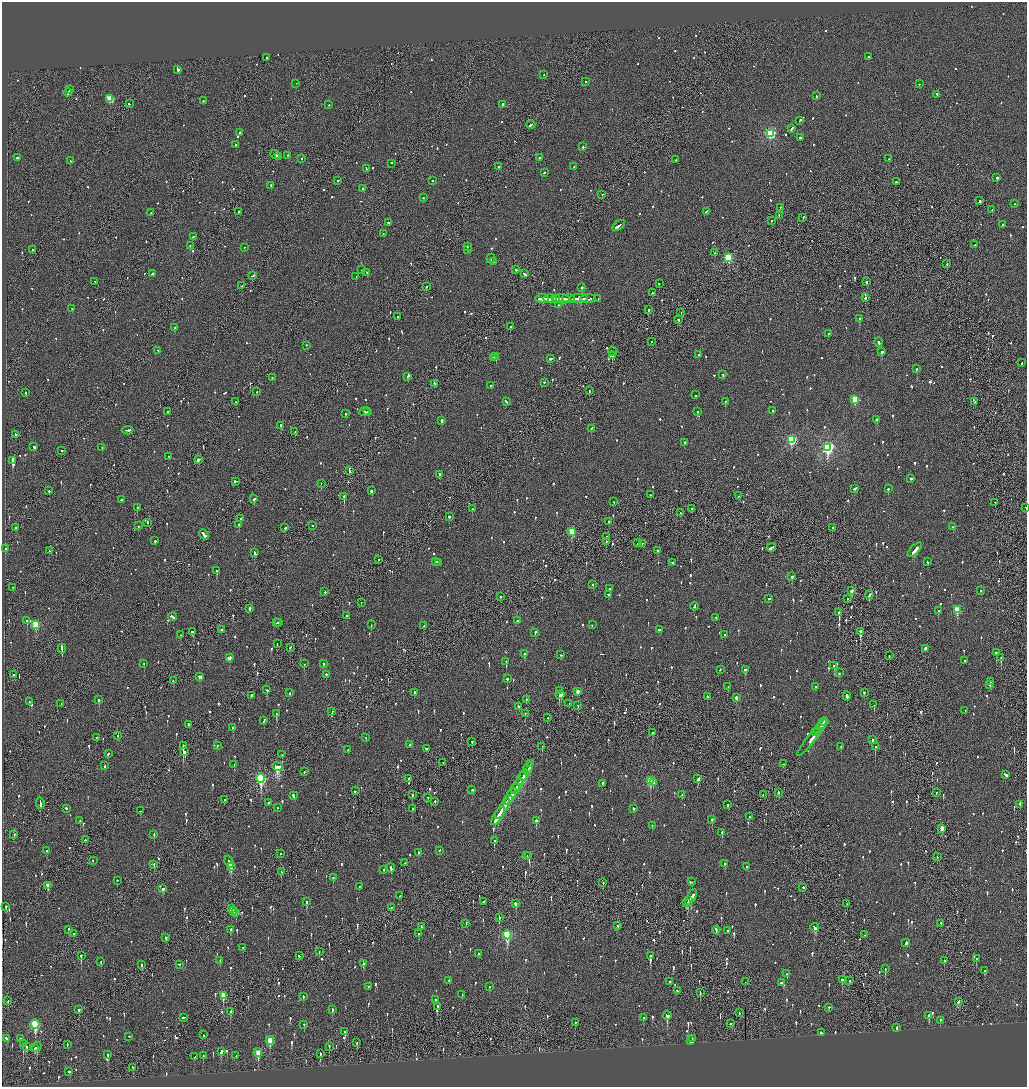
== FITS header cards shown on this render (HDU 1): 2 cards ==
NAXIS1  =                 2050
NAXIS2  =                 2169

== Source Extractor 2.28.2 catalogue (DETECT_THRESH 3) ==
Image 2050 x 2169 px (HDU 1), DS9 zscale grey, zoomed out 1/2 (1 PNG px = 2 x 2 image px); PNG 1029 x 1089 px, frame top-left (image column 2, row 2169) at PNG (2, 2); each listed source drawn as its Kron ellipse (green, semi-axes under 4 px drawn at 4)
Background -0.081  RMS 0.068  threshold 0.204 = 3 sigma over >= 5 px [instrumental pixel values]
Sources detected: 1377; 48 cannot appear on this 1/2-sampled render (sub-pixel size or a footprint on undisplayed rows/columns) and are neither listed nor drawn; of the other 1329, the 500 brightest by FLUX_AUTO listed and drawn (829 fainter detections omitted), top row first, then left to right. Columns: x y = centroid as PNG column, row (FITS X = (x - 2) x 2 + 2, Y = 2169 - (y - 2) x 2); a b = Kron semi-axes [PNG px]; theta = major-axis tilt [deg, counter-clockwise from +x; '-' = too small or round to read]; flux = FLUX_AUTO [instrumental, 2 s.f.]
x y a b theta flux
267 57 2 2 - 63
868 57 2 2 - 89
178 69 3 2 - 430
544 75 2 1 - 93
585 82 2 1 - 130
296 83 2 1 - 80
919 84 2 1 - 120
69 89 2 1 - 87
68 92 4 2 - 310
937 94 2 2 - 69
816 96 2 2 - 100
110 99 3 3 - 620
203 101 2 2 - 58
129 104 3 2 - 80
502 104 2 2 - 450
329 105 2 2 - 66
800 121 3 2 - 120
531 124 4 2 - 130
792 128 4 2 - 180
240 133 2 2 - 590
770 133 3 3 - 1700
800 138 2 2 - 190
236 144 2 2 - 66
583 147 2 2 - 150
275 154 5 2 - 260
287 155 2 2 - 100
18 157 3 2 - 110
279 157 3 2 - 200
302 158 2 2 - 58
540 158 2 2 - 210
889 159 2 2 - 130
675 160 2 1 - 86
70 161 2 2 - 68
391 163 2 2 - 93
574 166 2 2 - 66
499 167 2 2 - 150
366 169 2 2 - 110
544 172 2 2 - 100
997 178 2 2 - 400
338 180 2 2 - 57
433 181 2 2 - 62
896 182 2 2 - 120
271 185 2 2 - 150
363 188 2 2 - 70
602 194 2 1 - 85
423 198 2 2 - 54
980 201 2 2 - 150
1015 204 2 2 - 59
780 207 2 2 - 61
992 210 2 1 - 55
706 211 3 2 - 76
238 212 2 1 - 76
151 213 2 2 - 66
779 215 2 1 - 56
803 217 2 2 - 110
771 220 2 2 - 63
388 223 2 2 - 280
1003 224 2 2 - 270
618 226 7 2 36 420
383 233 2 1 - 58
193 237 3 2 - 100
190 245 2 2 - 83
975 245 2 2 - 56
244 247 2 1 - 54
467 247 2 2 - 120
32 249 2 2 - 73
468 249 2 2 - 110
714 253 2 2 - 96
728 258 3 3 - 1200
491 259 5 2 - 200
493 261 2 2 - 54
947 263 2 1 - 92
362 270 2 2 - 130
516 270 2 2 - 120
367 272 2 2 - 59
153 274 3 2 - 98
524 274 4 2 - 100
252 276 3 2 - 95
356 277 3 1 - 140
95 281 2 2 - 76
866 282 2 2 - 250
659 284 2 2 - 91
242 286 3 2 - 72
426 287 2 2 - 120
582 287 2 2 - 290
653 293 2 2 - 110
865 297 2 2 - 240
579 298 9 3 3 670
598 298 2 1 - 140
542 299 7 2 0 380
550 299 7 2 0 390
555 299 3 2 - 150
561 299 8 2 -2 700
569 299 6 2 -4 280
588 299 8 1 3 320
559 305 3 2 - 140
72 308 2 1 - 310
648 310 2 2 - 98
681 312 2 1 - 140
398 317 2 2 - 150
859 318 2 2 - 330
679 319 2 2 - 140
510 327 2 2 - 200
175 328 2 2 - 460
828 334 2 2 - 58
651 342 2 1 - 65
878 342 4 2 - 170
306 345 2 2 - 88
158 350 2 2 - 73
613 351 5 2 - 160
882 352 2 2 - 240
699 354 2 2 - 78
612 356 2 1 - 220
493 357 2 2 - 56
496 357 2 1 - 240
550 358 3 2 - 140
1022 363 2 2 - 180
917 369 2 2 - 77
723 374 2 2 - 110
408 376 3 2 - 120
272 378 2 2 - 67
544 382 2 2 - 110
435 383 2 2 - 110
490 386 2 2 - 160
589 391 2 2 - 110
257 392 2 2 - 91
25 393 2 2 - 65
696 395 2 2 - 62
855 399 3 3 - 570
725 401 2 2 - 110
236 402 2 2 - 55
506 402 3 2 - 140
975 402 2 1 - 120
697 411 2 2 - 130
773 411 2 2 - 180
167 412 2 2 - 120
365 412 5 2 - 140
368 412 4 1 - 110
346 414 2 2 - 90
877 419 3 2 - 230
442 421 3 2 - 170
281 425 2 2 - 210
591 428 3 2 - 120
127 430 6 2 5 250
295 431 2 2 - 70
15 434 2 2 - 98
791 439 3 3 - 1200
685 442 2 2 - 80
34 447 3 2 - 260
102 447 2 2 - 73
828 447 4 3 - 2900
62 450 2 2 - 69
168 456 2 2 - 61
12 460 4 2 - 1400
198 460 4 2 - 270
350 471 3 2 - 72
439 474 3 2 - 250
911 478 2 2 - 120
235 481 3 2 - 320
321 483 2 1 - 58
854 488 3 2 - 130
888 489 2 2 - 150
371 490 2 2 - 350
49 491 2 2 - 140
650 495 2 2 - 54
344 496 2 2 - 380
739 496 2 1 - 55
254 499 3 2 - 100
121 500 2 2 - 59
614 502 2 2 - 54
995 502 2 2 - 62
137 507 2 2 - 91
1026 507 2 1 - 67
472 509 2 2 - 150
692 509 2 2 - 57
680 513 2 1 - 100
449 517 3 2 - 250
240 518 2 2 - 69
609 522 2 1 - 86
147 523 2 1 - 60
239 524 2 2 - 99
313 525 2 2 - 74
138 526 2 1 - 100
16 527 2 2 - 270
953 527 2 2 - 210
285 528 2 2 - 67
832 528 2 2 - 89
571 531 3 3 - 560
204 534 5 2 - 180
606 536 2 1 - 95
155 541 2 1 - 300
606 542 2 1 - 320
637 543 2 2 - 54
642 543 3 1 - 160
771 547 5 2 - 160
5 549 2 2 - 170
658 550 2 2 - 230
915 550 9 2 46 460
49 551 2 2 - 57
255 553 4 2 - 160
379 560 2 1 - 84
435 561 3 2 - 160
438 562 4 1 - 200
927 562 3 2 - 55
672 563 2 2 - 90
217 571 2 2 - 250
792 576 2 2 - 160
593 585 2 2 - 58
13 587 2 1 - 55
609 589 2 2 - 62
981 590 2 2 - 73
851 591 3 2 - 97
325 592 2 2 - 89
608 594 2 2 - 80
869 595 4 2 - 170
501 596 2 2 - 59
769 598 2 2 - 54
848 598 2 1 - 74
361 602 2 1 - 110
694 606 4 2 - 120
250 608 2 2 - 490
957 609 3 3 - 450
938 610 2 2 - 68
839 613 3 1 - 1100
347 615 3 2 - 130
173 617 4 2 - 160
715 617 2 2 - 62
27 620 2 2 - 200
517 621 2 2 - 100
279 622 2 2 - 140
277 623 2 2 - 96
36 624 4 3 - 590
371 625 2 2 - 58
592 625 2 1 - 200
424 626 2 2 - 66
221 629 2 2 - 94
660 630 3 2 - 110
860 631 3 2 - 1300
192 632 4 2 - 130
535 632 3 2 - 120
725 634 2 2 - 95
180 635 2 1 - 94
277 644 2 1 - 120
290 647 3 2 - 78
925 648 4 2 - 470
62 649 5 2 - 420
525 653 2 2 - 260
996 653 2 2 - 350
561 655 2 2 - 70
889 655 3 1 - 54
229 657 3 2 - 240
1001 657 3 2 - 250
965 660 2 2 - 54
506 661 2 2 - 250
144 663 2 2 - 67
324 663 2 2 - 91
304 664 2 2 - 87
834 665 2 2 - 240
720 669 2 2 - 70
745 670 2 2 - 200
839 673 2 2 - 68
14 674 2 2 - 92
326 674 2 2 - 65
200 676 3 2 - 180
507 679 2 2 - 68
173 681 2 2 - 73
991 682 2 2 - 79
990 684 2 2 - 59
815 686 2 2 - 58
728 687 2 2 - 54
267 690 3 2 - 64
559 690 2 1 - 68
577 691 3 2 - 98
414 692 2 2 - 94
864 692 2 2 - 93
290 693 2 2 - 86
251 695 2 2 - 180
560 695 4 2 - 320
707 696 2 2 - 180
847 696 4 2 - 310
736 698 3 2 - 75
526 699 2 2 - 54
99 700 2 2 - 190
29 702 2 2 - 67
61 703 2 1 - 150
569 703 2 1 - 150
578 705 2 2 - 74
874 705 2 1 - 74
519 706 2 2 - 86
965 710 2 1 - 57
332 712 3 2 - 98
525 713 2 2 - 63
276 714 3 2 - 190
547 718 2 2 - 76
264 720 3 2 - 78
824 721 2 2 - 140
823 723 6 2 52 440
188 724 3 2 - 97
233 728 2 2 - 78
817 731 3 1 - 120
653 732 2 2 - 120
816 732 2 2 - 100
118 735 2 2 - 81
97 737 2 1 - 70
812 737 23 2 52 570
366 738 2 2 - 56
873 740 2 2 - 110
472 741 2 2 - 65
410 744 2 2 - 670
183 746 2 1 - 800
217 746 2 2 - 57
542 746 2 1 - 110
841 746 2 2 - 76
875 746 2 2 - 210
426 748 3 2 - 150
348 750 3 2 - 66
185 752 3 2 - 390
108 753 3 2 - 110
282 755 2 2 - 54
443 762 2 2 - 80
530 764 2 2 - 130
783 764 2 2 - 71
234 765 2 2 - 65
105 766 2 2 - 150
277 766 5 3 - 1100
528 768 7 2 58 360
304 772 2 2 - 55
1005 774 4 2 - 190
524 775 6 2 60 500
261 778 4 3 - 1700
409 778 3 2 - 130
522 778 8 2 59 420
698 779 4 2 - 130
650 780 4 3 - 730
602 783 2 2 - 81
653 783 2 2 - 90
517 786 8 2 55 470
515 789 5 2 - 320
472 790 2 2 - 120
355 791 2 2 - 83
779 792 2 2 - 92
937 792 2 1 - 73
412 794 2 2 - 89
763 794 2 1 - 66
682 795 2 2 - 58
293 796 3 2 - 170
510 796 9 2 56 500
428 797 2 1 - 300
224 800 2 2 - 83
508 800 5 2 - 280
435 801 2 2 - 69
40 803 6 2 -83 500
268 803 2 2 - 57
1020 804 3 2 - 210
728 805 2 2 - 200
66 808 2 2 - 97
277 808 2 2 - 90
413 808 2 2 - 71
634 808 2 2 - 82
502 809 12 2 56 630
140 811 2 2 - 57
498 816 10 2 58 520
749 817 2 2 - 63
712 819 2 2 - 75
80 821 2 2 - 60
536 821 3 2 - 190
652 825 2 2 - 67
942 828 3 2 - 170
722 833 4 2 - 140
14 834 2 2 - 67
154 834 2 2 - 130
85 840 3 2 - 220
494 840 3 2 - 110
439 850 2 2 - 55
46 851 2 2 - 64
418 852 3 2 - 66
281 853 2 1 - 64
527 855 2 1 - 56
529 855 4 2 - 400
937 857 2 1 - 64
93 861 2 2 - 65
229 862 6 2 -67 380
405 863 2 2 - 65
154 864 3 2 - 86
725 864 2 2 - 73
231 866 4 2 - 330
746 867 2 2 - 120
391 868 4 2 - 210
384 870 2 2 - 160
281 872 2 2 - 110
333 877 2 2 - 79
117 880 2 1 - 280
603 882 2 2 - 91
692 882 2 2 - 74
48 885 3 2 - 190
359 886 2 1 - 76
803 887 2 2 - 100
163 888 3 2 - 130
400 896 2 2 - 82
691 897 9 2 60 490
307 901 3 2 - 270
688 901 2 1 - 160
483 902 3 2 - 81
687 902 4 2 - 210
516 903 2 2 - 390
847 904 2 1 - 83
6 906 2 2 - 77
391 908 3 2 - 67
231 909 4 3 - 200
234 911 2 2 - 100
236 912 2 1 - 61
499 917 4 2 - 130
466 923 2 1 - 200
941 923 3 2 - 110
618 925 3 2 - 55
421 926 3 2 - 87
815 928 4 2 - 140
69 929 2 2 - 84
231 930 3 2 - 89
716 930 4 2 - 140
727 930 2 2 - 90
74 933 2 1 - 86
418 934 2 2 - 63
507 935 4 3 - 1100
865 935 2 2 - 55
166 937 2 2 - 100
906 942 3 2 - 160
243 947 2 2 - 61
319 952 2 1 - 110
479 953 2 2 - 120
81 955 3 2 - 310
299 956 2 2 - 93
650 956 3 2 - 420
976 958 2 1 - 200
220 960 2 2 - 55
101 961 2 2 - 150
944 961 3 2 - 92
363 963 3 2 - 440
142 964 3 2 - 60
179 964 2 2 - 82
885 969 2 1 - 190
985 970 3 2 - 120
787 974 2 2 - 88
449 980 2 2 - 57
842 980 3 2 - 300
849 981 2 2 - 76
669 982 2 2 - 56
745 982 2 1 - 61
781 983 3 2 - 210
368 986 2 2 - 56
489 986 2 2 - 54
677 991 2 2 - 83
700 993 3 2 - 57
462 994 2 2 - 60
223 995 4 3 - 320
303 996 3 2 - 67
435 1000 2 2 - 260
8 1001 2 2 - 62
958 1001 3 2 - 130
437 1006 2 2 - 220
829 1007 2 2 - 150
79 1010 3 2 - 65
332 1010 3 2 - 73
230 1012 3 2 - 60
739 1013 2 2 - 73
667 1015 4 3 - 280
929 1015 4 2 - 130
183 1017 3 2 - 120
643 1017 2 2 - 61
940 1020 2 2 - 120
575 1022 2 2 - 100
731 1023 3 2 - 82
35 1024 5 3 - 1200
304 1024 2 2 - 54
897 1027 2 2 - 95
345 1032 2 2 - 150
821 1033 2 2 - 390
203 1035 2 1 - 54
129 1036 2 1 - 84
7 1038 4 2 - 130
692 1038 2 1 - 110
20 1039 3 2 - 94
270 1040 4 3 - 380
691 1041 3 2 - 90
23 1043 2 1 - 220
357 1043 3 2 - 110
67 1044 2 2 - 64
26 1046 4 3 - 130
329 1046 3 2 - 55
37 1047 5 2 - 120
35 1048 3 1 - 110
221 1051 4 2 - 180
258 1052 4 3 - 300
320 1053 3 2 - 87
108 1055 2 2 - 170
203 1055 2 2 - 97
236 1056 2 2 - 190
195 1057 2 2 - 80
133 1067 3 1 - 61
69 1072 2 2 - 95
At the frame edge (FLAGS 8, measured only in part): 1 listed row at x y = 1026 507
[829 fainter detections neither listed nor drawn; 48 sub-pixel or undisplayed-footprint detections neither listed nor drawn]